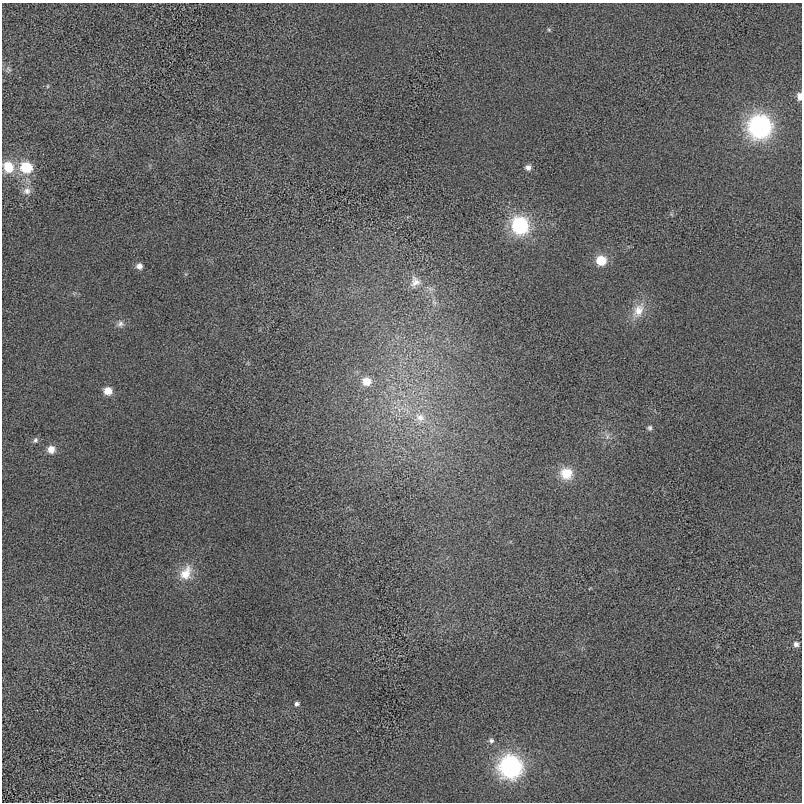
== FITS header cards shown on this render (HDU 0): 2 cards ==
NAXIS1  =                  800 / length of data axis 1
NAXIS2  =                  800 / length of data axis 2

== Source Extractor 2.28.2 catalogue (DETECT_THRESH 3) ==
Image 800 x 800 px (HDU 0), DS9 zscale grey, 1 PNG px = 1 image px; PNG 804 x 804 px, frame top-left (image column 1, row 800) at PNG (2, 3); no overlay
Background -6.79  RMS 430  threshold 1280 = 3 sigma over >= 5 px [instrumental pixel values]
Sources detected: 29; all 29 listed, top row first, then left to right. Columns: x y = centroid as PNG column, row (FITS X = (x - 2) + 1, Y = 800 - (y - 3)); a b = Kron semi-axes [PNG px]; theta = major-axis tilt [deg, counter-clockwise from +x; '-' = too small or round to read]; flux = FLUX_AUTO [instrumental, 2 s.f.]
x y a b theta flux
549 30 5 4 - 3.3e+04
9 69 10 3 -40 5.4e+04
47 86 5 3 - 2.3e+04
800 96 7 5 -89 2.2e+05
760 127 12 12 - 9.7e+06
8 167 12 10 -66 7.1e+05
26 167 10 9 - 1.2e+06
528 167 7 6 - 1.2e+05
27 191 11 10 - 1.8e+05
520 225 10 9 - 4.2e+06
601 260 8 8 - 8.1e+05
139 266 7 7 - 1.4e+05
415 282 17 14 79 3.4e+05
434 302 8 5 -45 8.2e+04
638 311 21 14 62 4.8e+05
120 324 9 9 - 1.2e+05
366 381 9 8 - 4.2e+05
108 391 8 7 - 3.6e+05
420 417 15 13 -26 4.3e+05
650 428 7 6 - 6.5e+04
607 436 9 4 82 7.9e+04
35 440 8 6 72 7.3e+04
51 449 8 8 - 2.8e+05
566 473 14 13 - 6.2e+05
186 573 21 14 61 5.4e+05
796 644 6 5 - 1.1e+05
297 704 6 5 - 6.6e+04
491 741 7 6 - 7.1e+04
510 767 11 11 - 8.8e+06
At the frame edge (FLAGS 8, measured only in part): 1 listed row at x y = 800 96